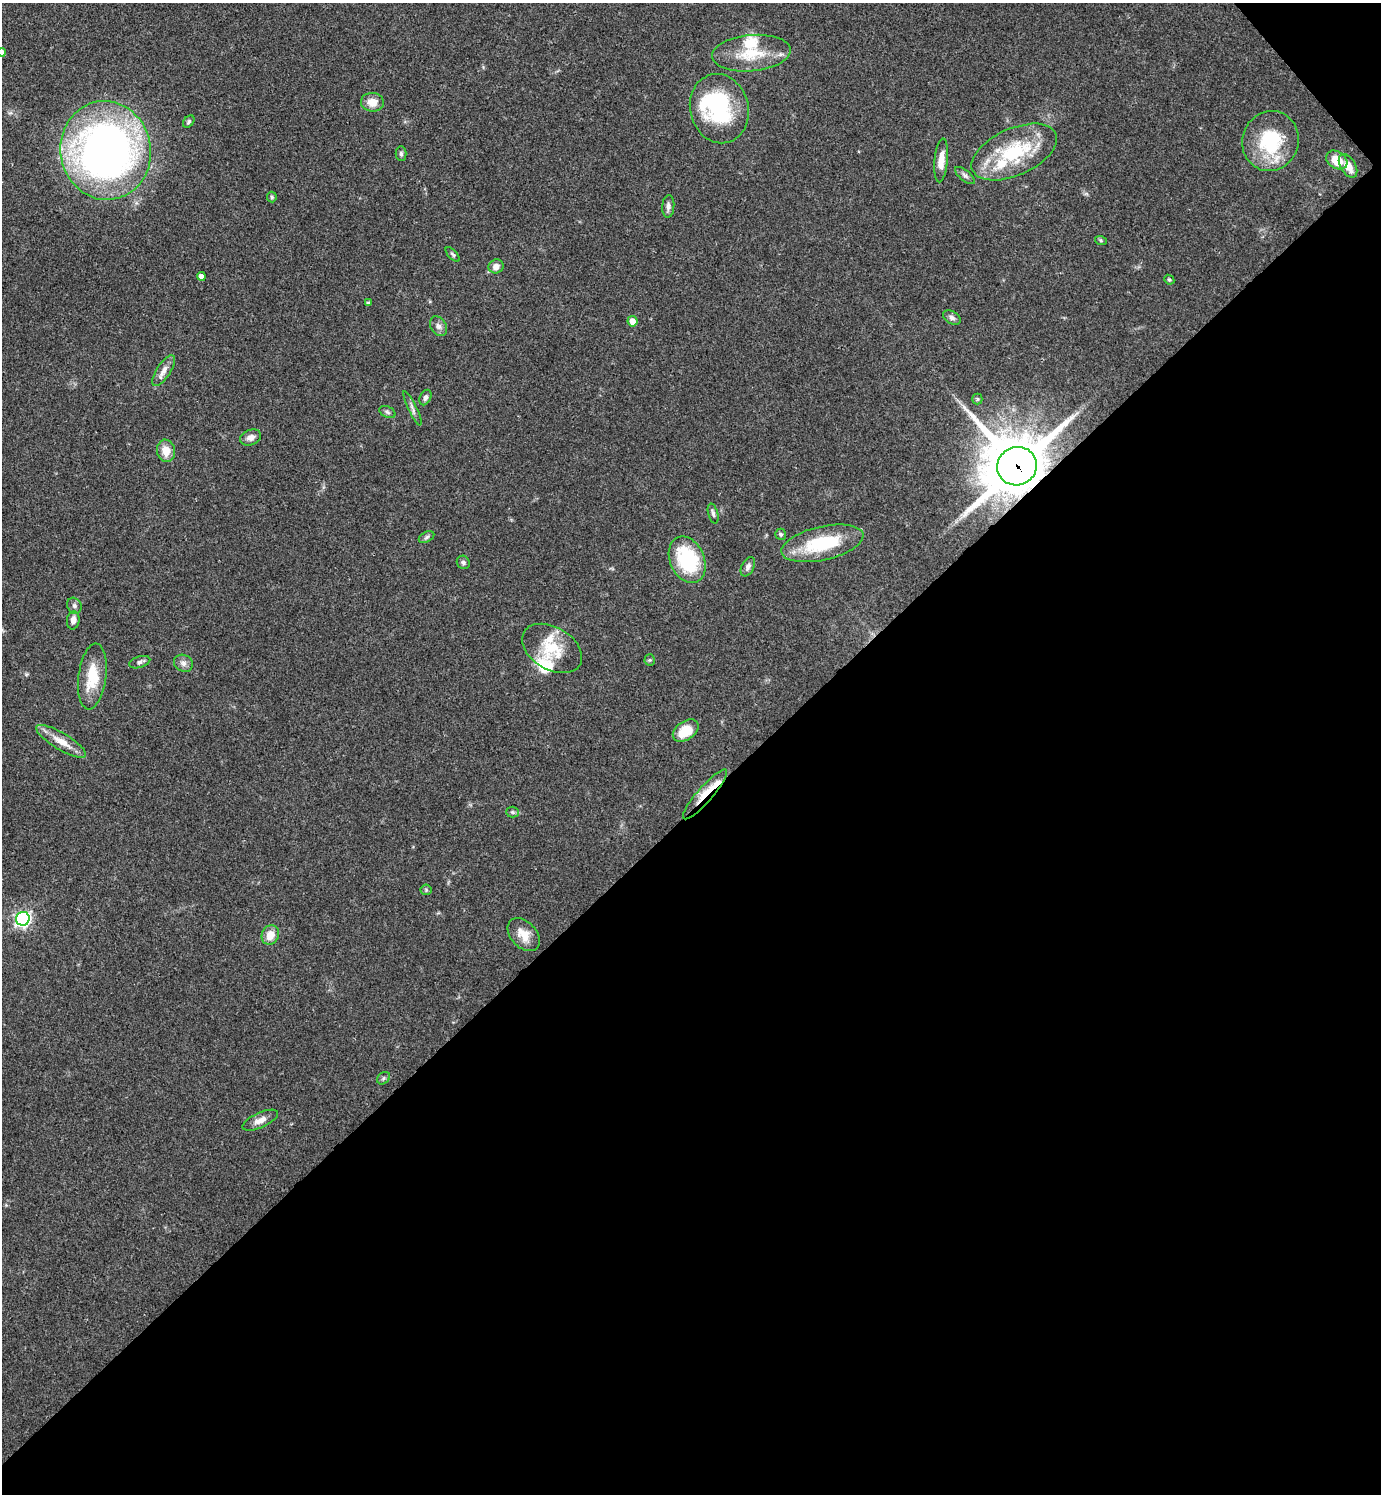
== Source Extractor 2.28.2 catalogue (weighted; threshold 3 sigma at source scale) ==
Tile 12 of 4 x 4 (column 4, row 3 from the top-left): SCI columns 4439-5817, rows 1496-2987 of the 5977 x 5979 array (HDU 1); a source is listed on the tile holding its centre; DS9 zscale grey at full resolution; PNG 1383 x 1496 px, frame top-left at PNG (2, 3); each listed source drawn as its Kron ellipse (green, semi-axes under 4 px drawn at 4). Shown black and unused: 46% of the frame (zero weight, under 3 of 4 exposures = <1% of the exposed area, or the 3 px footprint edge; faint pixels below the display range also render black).
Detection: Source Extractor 2.28.2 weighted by HDU 2 'WHT'; one run over the whole footprint, this tile lists its part. Background 0.044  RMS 0.0048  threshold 0.0217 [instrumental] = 3 sigma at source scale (4.5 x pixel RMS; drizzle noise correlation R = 1.50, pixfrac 1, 0.05/0.05 arcsec/px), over >= 5 px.
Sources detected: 62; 1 inside a brighter object's white glare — neither listed nor drawn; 5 inside a brighter listed object's ellipse — not listed separately; the other 56 listed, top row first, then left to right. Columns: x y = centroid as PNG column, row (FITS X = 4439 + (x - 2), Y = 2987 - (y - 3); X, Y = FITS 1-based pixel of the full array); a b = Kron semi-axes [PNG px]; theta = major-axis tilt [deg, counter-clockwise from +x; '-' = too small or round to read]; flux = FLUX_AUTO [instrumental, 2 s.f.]
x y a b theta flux
2 52 4 4 - 2.9
751 53 39 18 5 18
372 102 11 9 -7 5.5
719 109 35 29 -76 49
189 122 7 5 51 0.98
1270 141 30 28 70 32
106 150 49 45 -79 240
1014 152 46 23 24 37
401 154 7 5 -88 1
941 160 22 6 85 5.9
1337 160 11 8 -33 8.3
1348 166 13 7 -59 6
965 175 12 5 -39 1.6
272 197 5 5 - 0.7
668 206 11 6 87 1.9
1101 241 6 4 -20 0.72
453 254 9 4 -45 0.84
496 266 7 7 - 3.2
201 276 4 4 - 2.5
1169 280 5 4 - 0.66
369 303 4 4 - 0.96
952 318 9 6 -32 1.6
632 321 5 5 - 3.8
438 326 10 7 -57 2.1
164 371 18 7 57 3.4
425 397 8 5 63 1.5
977 399 5 5 - 0.7
412 408 19 4 -64 1.8
387 412 8 5 -27 1.1
251 437 11 7 23 2.7
166 451 11 9 -79 6.2
1017 466 20 19 - 3200
713 514 10 5 -75 1.3
781 534 5 5 - 0.94
427 537 8 5 28 1.1
822 543 42 17 13 30
687 560 24 17 -66 37
463 562 7 6 - 0.99
748 567 10 6 64 1.8
74 606 8 7 - 1.6
73 620 9 6 83 2.8
552 648 32 21 -31 18
650 660 5 5 - 0.68
140 662 11 5 17 1.6
183 663 10 8 -28 2.2
92 676 33 14 83 15
686 731 14 9 36 9.4
61 741 28 8 -31 6.9
705 794 32 7 49 10
512 812 6 5 - 0.83
426 890 5 5 - 0.72
23 919 7 6 - 130
270 935 10 8 65 6.2
524 935 19 13 -48 7
383 1078 7 5 37 0.99
260 1120 19 7 24 3.8
Overlapping masked pixels (flux is a lower limit): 2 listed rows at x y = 1017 466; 705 794
Isophote crosses this tile's border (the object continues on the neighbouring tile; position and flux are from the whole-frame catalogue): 1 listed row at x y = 2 52